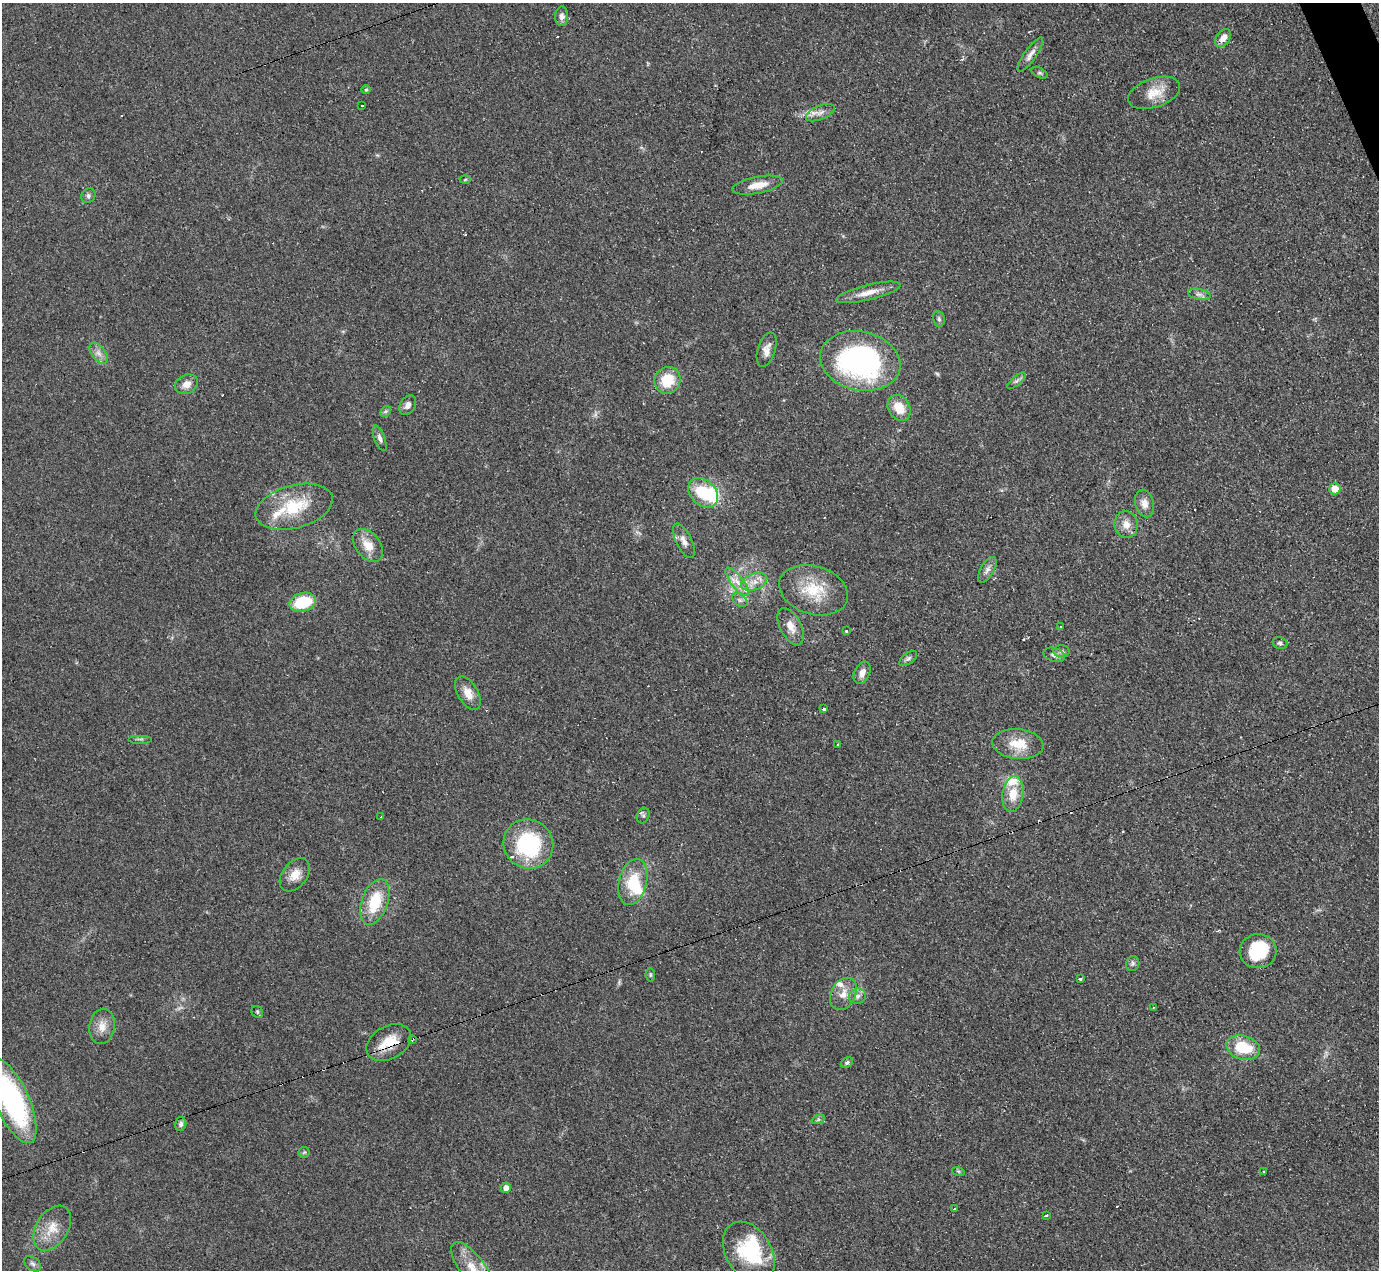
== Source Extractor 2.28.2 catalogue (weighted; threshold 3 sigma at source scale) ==
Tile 10 of 4 x 4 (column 2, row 3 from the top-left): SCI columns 1379-2755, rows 1544-2811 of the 5510 x 5494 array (HDU 1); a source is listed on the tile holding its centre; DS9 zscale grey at full resolution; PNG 1381 x 1272 px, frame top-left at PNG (2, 3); each listed source drawn as its Kron ellipse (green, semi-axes under 4 px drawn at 4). Shown black and unused: <1% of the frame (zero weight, under 3 of 4 exposures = <1% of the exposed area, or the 3 px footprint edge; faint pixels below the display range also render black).
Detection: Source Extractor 2.28.2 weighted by HDU 2 'WHT'; one run over the whole footprint, this tile lists its part. Background 0.0775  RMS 0.0053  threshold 0.024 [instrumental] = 3 sigma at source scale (4.5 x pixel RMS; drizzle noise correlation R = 1.50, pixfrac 1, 0.05/0.05 arcsec/px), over >= 5 px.
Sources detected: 107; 1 too faint to see at this stretch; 4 inside a brighter object's white glare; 14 cosmic-ray / hot-pixel residue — neither listed nor drawn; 5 inside a brighter listed object's ellipse — not listed separately; the other 83 listed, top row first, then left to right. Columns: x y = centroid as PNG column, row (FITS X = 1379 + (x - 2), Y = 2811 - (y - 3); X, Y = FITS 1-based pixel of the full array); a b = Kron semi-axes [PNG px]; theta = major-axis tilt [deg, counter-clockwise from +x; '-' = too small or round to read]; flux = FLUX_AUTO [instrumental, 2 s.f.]
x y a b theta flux
562 16 9 6 87 2.2
1223 38 10 6 57 4.4
1030 55 20 6 55 3.4
1040 73 8 4 -26 0.92
366 90 4 4 - 0.67
1154 93 27 14 19 9.9
362 106 3 3 - 1.4
820 113 15 7 23 3.5
465 179 5 3 - 0.56
757 185 26 8 11 7.4
88 196 7 6 - 1.4
868 292 33 7 14 6.9
1199 294 11 5 -11 2.1
939 319 7 6 - 1.2
767 349 17 9 72 4.2
99 353 12 7 -53 3.1
860 361 41 29 -13 120
667 380 14 12 50 15
1016 381 11 4 40 1.6
186 384 12 9 27 4.6
408 405 10 7 56 2.7
899 408 14 10 -59 9.8
386 411 6 4 44 0.81
380 438 13 5 -69 2
1335 489 6 5 - 7.9
703 493 17 12 -46 20
1145 504 14 9 -76 4.5
294 507 39 21 15 26
1126 524 13 11 -75 5.3
684 541 19 8 -64 3.8
368 545 18 12 -52 8.4
987 570 14 6 60 2.8
737 582 17 6 -52 4.8
754 582 13 8 20 4.8
814 590 35 24 -17 21
740 600 8 5 -36 1.5
303 602 13 9 15 22
1060 626 2 2 - 0.62
791 627 20 10 -62 6.4
846 631 3 3 - 0.8
1280 643 7 6 - 1.3
1061 651 8 6 1 1.3
1054 655 11 7 -16 2.4
908 658 10 5 37 1.4
862 673 12 7 65 4.1
468 693 18 10 -59 6.4
823 709 3 3 - 14
140 739 12 2 0 0.96
838 744 3 3 - 5.8
1018 744 26 15 -6 13
1013 794 18 10 81 8.9
643 816 8 6 69 1.2
381 817 3 3 - 0.4
528 844 25 24 - 48
295 875 19 12 51 6.5
633 882 23 13 76 18
375 902 24 13 71 19
1258 951 18 17 - 19
1133 964 7 6 - 1.2
650 975 7 4 -84 0.93
1080 978 3 3 - 4.4
843 994 17 12 62 6.1
857 996 8 7 - 2.4
1154 1007 3 3 - 0.53
257 1012 6 5 - 0.86
102 1026 18 12 82 6.1
412 1039 4 3 - 1.9
389 1042 24 16 29 13
1243 1048 17 11 -16 20
847 1062 6 4 29 1
12 1101 45 17 -66 83
818 1120 7 4 19 0.81
181 1124 7 5 76 1.3
304 1152 5 5 - 0.71
958 1171 6 4 -18 0.68
1264 1171 3 2 - 0.75
506 1188 5 5 - 3.4
955 1209 4 3 - 2.5
1046 1215 3 3 - 4.1
52 1228 24 16 58 10
749 1253 33 23 -60 37
33 1264 9 6 -39 1.6
473 1269 31 12 -54 12
Overlapping masked pixels (flux is a lower limit): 2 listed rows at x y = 412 1039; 389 1042
Isophote crosses this tile's border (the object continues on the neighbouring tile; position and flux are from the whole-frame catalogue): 2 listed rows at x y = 12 1101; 473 1269